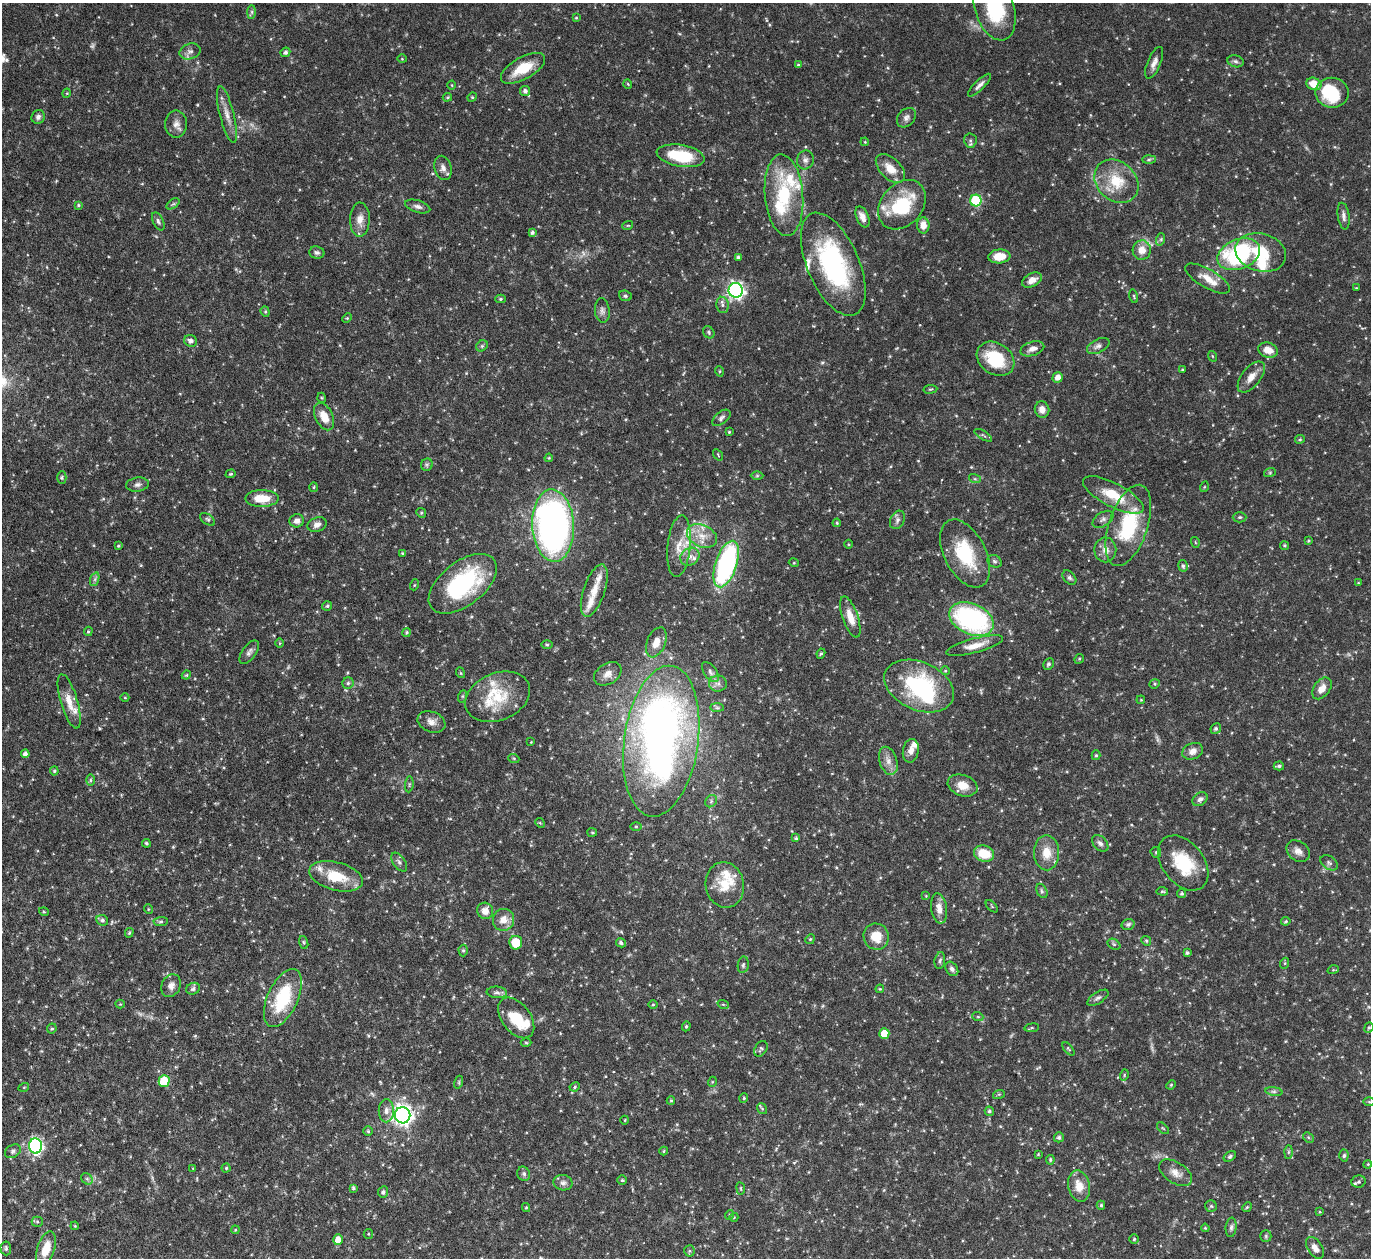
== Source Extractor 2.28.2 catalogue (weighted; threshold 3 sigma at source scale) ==
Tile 7 of 4 x 4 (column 3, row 2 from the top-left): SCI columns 2792-4160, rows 2817-4072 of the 5533 x 5491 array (HDU 1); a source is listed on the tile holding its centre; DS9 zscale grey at full resolution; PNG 1373 x 1260 px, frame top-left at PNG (2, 3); each listed source drawn as its Kron ellipse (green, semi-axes under 4 px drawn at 4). Nothing masked; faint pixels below the display range render black.
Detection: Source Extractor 2.28.2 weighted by HDU 2 'WHT'; one run over the whole footprint, this tile lists its part. Background 0.099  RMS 0.0037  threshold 0.0152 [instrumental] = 3 sigma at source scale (4.09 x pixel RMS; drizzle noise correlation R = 1.36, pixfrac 0.8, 0.05/0.05 arcsec/px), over >= 5 px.
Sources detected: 332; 7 too faint to see at this stretch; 5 inside a brighter object's white glare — neither listed nor drawn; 22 inside a brighter listed object's ellipse — not listed separately; the other 298 listed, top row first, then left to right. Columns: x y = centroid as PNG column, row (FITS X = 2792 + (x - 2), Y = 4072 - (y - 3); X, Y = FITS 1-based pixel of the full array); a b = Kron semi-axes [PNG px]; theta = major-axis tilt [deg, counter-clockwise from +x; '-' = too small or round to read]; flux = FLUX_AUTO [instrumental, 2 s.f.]
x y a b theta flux
994 8 33 19 -72 22
252 12 7 4 90 0.65
576 18 4 3 - 0.35
190 51 11 7 18 1.6
285 52 5 4 - 0.77
402 59 4 3 - 0.24
1235 61 8 6 -16 0.9
1154 63 17 6 67 2
798 65 4 4 - 0.44
523 68 24 11 29 9.2
628 84 5 3 - 0.28
1314 84 8 6 -21 4.6
452 85 4 3 - 0.27
979 85 15 5 45 1.4
525 91 5 5 - 1.1
67 93 5 3 - 0.29
1332 93 16 15 - 15
447 97 5 3 - 0.39
472 97 5 4 - 0.38
227 115 29 7 -76 3.4
38 117 7 6 - 1.1
906 118 11 8 47 1.4
176 124 13 11 -89 2.2
970 140 7 6 - 0.75
865 142 4 3 - 0.28
681 156 24 11 -10 15
805 160 9 8 - 1.4
1149 160 7 4 2 0.6
443 168 12 8 -75 1.8
890 168 18 10 -44 4.7
1116 181 24 19 -43 11
784 195 41 19 -85 19
976 201 6 6 - 26
173 204 7 4 36 0.59
78 205 4 3 - 0.44
902 205 27 20 49 18
418 206 13 6 -16 1.3
1344 216 13 6 -81 1.4
862 217 11 6 -66 2.1
360 220 17 10 89 3.1
158 221 10 5 -65 0.85
628 225 5 3 - 0.3
923 225 8 6 -89 2.9
532 232 4 4 - 0.73
1161 239 6 4 72 0.52
1142 250 9 9 - 3.5
1261 252 26 19 -15 11
317 253 7 6 - 0.88
1239 254 22 14 22 40
999 256 11 7 4 5.3
738 257 4 4 - 0.59
833 264 55 26 -67 47
1208 279 25 9 -30 4.2
1032 280 11 6 29 2.4
1356 288 3 2 - 0.23
736 290 7 7 - 110
625 296 6 5 - 0.55
1134 296 7 3 -77 0.33
500 299 5 4 - 0.45
722 305 8 6 -79 0.97
602 311 12 7 -84 1.3
265 312 5 4 - 0.45
347 318 5 3 - 0.31
709 332 6 5 - 0.54
191 341 6 5 - 1.3
482 346 6 5 - 0.58
1098 346 12 6 26 1.4
1032 349 12 7 17 2
1268 350 10 7 -18 3.8
1212 356 5 3 - 0.32
996 359 20 15 -34 15
1182 370 4 3 - 0.32
719 371 5 3 - 0.32
1058 377 5 5 - 2.3
1251 377 18 9 51 3.1
930 389 7 3 8 0.38
322 398 5 3 - 0.33
1042 409 8 7 - 2.2
324 417 15 8 -63 4.6
721 418 10 6 39 0.99
729 432 4 3 - 0.3
983 435 10 2 -31 0.48
1300 439 5 4 - 0.41
718 455 6 3 -55 0.36
549 458 4 3 - 0.35
427 465 6 5 - 0.64
1270 472 6 4 20 0.43
231 474 5 4 - 0.4
757 476 6 4 1 0.48
62 478 6 4 -90 0.49
975 479 6 4 -17 0.46
138 485 11 7 8 1.3
314 487 5 3 - 0.34
1204 487 5 3 - 0.34
1113 495 33 12 -27 9.9
262 498 17 8 0 7.2
421 513 5 4 - 0.4
1240 517 7 5 0 0.64
208 519 8 5 -36 0.7
1103 519 11 7 32 1.3
897 520 10 7 64 1.2
297 521 7 6 - 1.7
837 523 4 4 - 0.39
317 525 10 7 22 1.6
1128 525 42 19 71 23
553 526 36 21 -87 140
702 536 16 11 -25 4.5
1308 541 4 3 - 0.34
1195 542 5 3 - 0.29
849 544 4 3 - 0.27
1284 545 4 4 - 0.47
118 546 4 3 - 0.39
679 546 31 11 84 5.8
1105 550 12 11 - 2.6
402 553 3 3 - 0.33
965 553 37 20 -63 18
690 557 10 8 34 2
994 561 7 6 - 0.71
794 563 5 3 - 0.29
726 564 24 10 72 60
1183 566 6 5 - 0.67
1069 578 8 5 -50 0.82
95 579 7 4 71 0.72
1358 583 4 3 - 0.25
463 584 39 22 38 37
414 585 5 3 - 0.31
594 591 27 10 71 4.9
327 606 5 5 - 0.48
850 617 21 8 -71 4.2
971 619 23 15 -24 53
88 631 4 3 - 0.44
406 632 4 3 - 0.4
656 642 16 9 68 3.8
280 643 5 3 - 0.31
547 645 6 4 0 0.35
975 646 29 7 15 4.4
249 652 13 7 55 1.3
821 654 5 4 - 0.51
1079 659 5 4 - 0.4
1048 664 6 5 - 0.66
945 671 4 4 - 0.37
710 672 11 6 -54 1.3
461 673 5 3 - 0.32
608 674 15 10 33 2.8
186 675 5 4 - 0.39
348 683 5 5 - 0.68
718 684 9 8 - 1.5
1155 684 5 4 - 0.45
919 686 36 24 -24 34
1322 688 12 8 53 2.8
463 696 6 4 71 0.48
498 697 34 23 22 13
125 698 4 3 - 0.25
1141 700 4 3 - 0.26
69 701 28 8 -73 4.8
717 708 7 4 -1 0.59
431 722 14 10 -22 2.3
1216 729 5 5 - 0.7
661 741 76 37 82 160
531 742 2 2 - 0.2
911 751 12 8 80 2.2
1193 751 11 8 22 2.3
25 754 4 4 - 1.3
1096 755 5 4 - 0.5
514 759 6 3 -20 0.37
888 761 14 9 -73 2.5
1279 766 5 4 - 0.6
54 771 4 4 - 0.35
90 780 6 4 90 0.43
409 784 8 3 85 0.46
963 785 15 10 -18 4.4
1200 799 8 6 37 1.1
711 801 6 5 - 0.69
540 823 5 4 - 0.41
636 826 5 3 - 0.4
592 832 5 4 - 0.41
796 838 4 4 - 0.52
146 843 4 4 - 0.47
1100 843 10 6 -46 1.2
1298 851 12 9 -37 2.2
1156 852 5 5 - 0.47
984 853 10 8 -18 7.8
1047 853 17 12 -89 5.3
399 862 11 6 -54 0.98
1183 863 31 20 -52 15
1329 863 9 6 -36 1
336 876 27 14 -14 11
725 885 23 19 -79 7.8
1042 891 7 5 -62 0.68
1162 891 6 3 -5 0.41
1182 894 5 4 - 0.62
926 896 3 3 - 0.25
992 906 7 3 -46 0.35
939 908 15 8 -82 2.9
148 909 5 3 - 0.29
485 911 8 8 - 2.9
44 912 5 3 - 0.33
102 920 6 5 - 0.84
504 920 11 10 - 3.5
161 921 7 4 5 0.68
1286 921 4 4 - 0.43
1128 924 6 5 - 0.9
129 933 5 3 - 0.47
876 936 13 12 - 5.4
810 939 5 4 - 0.41
1146 941 5 4 - 0.4
304 942 7 4 -71 0.46
516 943 7 6 - 7.7
621 943 5 4 - 0.69
1114 944 7 5 -31 0.59
463 951 6 4 -89 0.57
1187 953 3 3 - 0.61
940 961 8 5 81 0.8
1285 963 5 3 - 0.34
743 965 8 5 80 0.74
952 969 8 6 -56 1.2
1333 970 5 3 - 0.35
171 986 12 9 65 2.1
193 989 7 5 20 0.83
880 989 4 4 - 0.32
497 992 10 5 -5 1
283 998 31 15 65 19
1098 998 12 5 33 1
120 1004 4 4 - 0.3
653 1004 5 3 - 0.32
723 1004 6 3 -19 0.33
978 1017 5 3 - 0.38
516 1018 23 14 -53 8.9
686 1026 5 4 - 0.43
1032 1028 7 4 8 0.47
1369 1028 5 4 - 0.47
52 1029 5 5 - 0.48
884 1033 5 5 - 6.2
526 1042 5 3 - 0.37
761 1049 8 6 58 0.67
1068 1049 8 3 -50 0.38
1124 1075 5 3 - 0.35
164 1081 6 5 - 15
459 1082 6 4 73 0.44
712 1082 5 3 - 0.28
1171 1085 5 4 - 0.38
24 1087 5 3 - 0.28
575 1087 5 4 - 0.43
1274 1091 8 4 -8 0.76
999 1094 6 4 17 0.4
744 1098 5 4 - 0.43
671 1100 4 3 - 0.42
1369 1102 5 4 - 0.33
762 1109 6 4 -54 0.43
386 1111 11 7 89 2
989 1111 5 4 - 0.6
403 1115 8 8 - 190
625 1120 4 3 - 0.24
1163 1128 7 2 -44 0.32
368 1131 5 4 - 0.46
1059 1137 5 5 - 0.79
1308 1137 6 4 -46 0.52
35 1146 7 6 - 72
13 1151 8 6 30 0.94
664 1151 4 4 - 0.36
1288 1152 6 4 88 0.59
1038 1154 3 3 - 0.28
1344 1155 6 4 86 0.57
1230 1156 7 4 33 0.7
1050 1160 5 4 - 0.49
1368 1164 4 3 - 0.28
193 1168 4 3 - 0.23
226 1168 4 4 - 0.47
1176 1173 18 10 -32 3.1
524 1174 7 6 - 0.99
87 1179 6 5 - 0.7
622 1180 5 4 - 0.38
1359 1182 7 6 - 0.73
563 1183 9 7 -12 1.3
1079 1186 16 11 -77 4.4
353 1188 4 4 - 0.63
741 1188 6 3 -82 0.31
383 1192 6 5 - 0.79
1101 1205 4 4 - 0.47
1211 1206 6 6 - 0.58
526 1207 4 4 - 0.39
1247 1207 5 4 - 0.44
1320 1212 4 3 - 0.31
729 1215 5 3 - 0.29
734 1217 4 3 - 0.22
37 1222 5 5 - 0.51
75 1226 4 3 - 0.3
1231 1227 10 5 84 0.88
1205 1228 4 3 - 0.35
235 1230 4 3 - 0.28
368 1234 5 4 - 0.4
1266 1236 6 5 - 0.59
1134 1239 4 4 - 0.45
338 1240 5 5 - 3.6
6 1248 7 5 -86 0.77
1315 1248 12 7 -57 2
46 1249 18 8 71 6.9
689 1251 5 5 - 0.46
Isophote crosses this tile's border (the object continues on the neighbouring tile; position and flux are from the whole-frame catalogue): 1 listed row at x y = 994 8